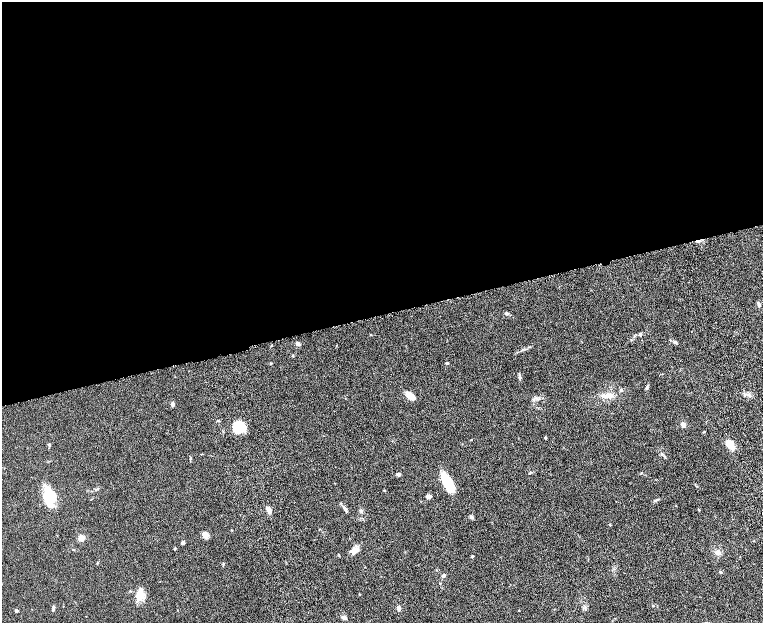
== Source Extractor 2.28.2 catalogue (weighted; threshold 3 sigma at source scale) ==
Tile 2 of 4 x 4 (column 2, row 1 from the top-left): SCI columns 1578-3098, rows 4042-5282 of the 6199 x 5478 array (HDU 1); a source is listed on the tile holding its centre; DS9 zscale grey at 2 x 2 block average (1 PNG px = mean of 2 x 2 image px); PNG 765 x 625 px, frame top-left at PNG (2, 2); no overlay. Shown black and unused: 51% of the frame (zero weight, under 8 of 16 exposures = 4% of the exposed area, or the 3 px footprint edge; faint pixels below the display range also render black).
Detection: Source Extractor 2.28.2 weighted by HDU 2 'WHT'; one run over the whole footprint, this tile lists its part. Background 0.0564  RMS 0.004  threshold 0.0164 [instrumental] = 3 sigma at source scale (4.09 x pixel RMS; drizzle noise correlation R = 1.36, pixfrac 0.8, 0.05/0.05 arcsec/px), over >= 5 px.
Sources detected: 58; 1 inside a brighter object's white glare — not listed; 1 inside a brighter listed object's ellipse — not listed separately; the other 56 listed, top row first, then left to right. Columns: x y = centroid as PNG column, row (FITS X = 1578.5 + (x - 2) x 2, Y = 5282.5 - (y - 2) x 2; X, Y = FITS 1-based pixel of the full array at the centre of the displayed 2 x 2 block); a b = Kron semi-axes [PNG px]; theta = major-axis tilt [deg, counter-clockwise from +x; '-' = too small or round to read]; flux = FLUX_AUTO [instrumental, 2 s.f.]
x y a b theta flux
698 241 6 3 8 1.9
758 304 6 3 -71 1.6
507 313 5 3 - 1.2
640 334 4 3 - 1
675 342 4 4 - 1.1
298 344 5 3 - 2
293 355 3 2 - 0.62
271 363 3 2 - 0.63
447 363 3 2 - 1.2
647 388 5 3 - 1.1
621 390 4 3 - 1.1
608 395 10 5 18 4.2
745 395 3 2 - 0.58
410 396 10 6 -43 6.3
173 404 5 4 - 1.9
683 424 4 4 - 2.8
239 427 10 10 - 21
704 432 3 2 - 0.52
545 437 3 3 - 0.76
49 445 4 3 - 1
731 445 12 7 -37 7.3
662 454 3 2 - 0.54
398 474 4 3 - 2.1
447 483 21 8 -63 20
95 490 3 2 - 0.53
384 490 3 2 - 0.47
428 496 6 3 -4 2.2
49 497 12 8 -78 39
657 499 4 2 - 0.7
345 508 9 3 -59 2
269 510 6 4 -58 4.8
361 510 4 2 - 0.72
699 510 3 2 - 0.53
471 517 6 3 -34 1.5
610 525 3 2 - 0.58
232 530 3 2 - 0.37
205 535 4 4 - 8.8
81 538 7 5 -87 3.8
183 542 4 3 - 1.6
175 549 3 2 - 0.82
355 551 10 6 38 4.8
718 552 6 5 - 3.5
472 556 3 2 - 0.63
97 563 3 2 - 0.44
223 564 4 2 - 0.67
720 572 4 3 - 0.71
443 575 4 3 - 1.7
130 591 3 2 - 0.45
359 594 2 2 - 0.36
140 595 13 7 -78 8.9
653 606 3 2 - 0.57
585 607 4 3 - 0.96
399 608 5 4 - 2
53 609 5 3 - 1.2
16 611 2 2 - 3.7
344 618 6 4 -18 1.8
Overlapping masked pixels (flux is a lower limit): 1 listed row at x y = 698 241
Diffuse or blended objects may show on this block-average render without a row.